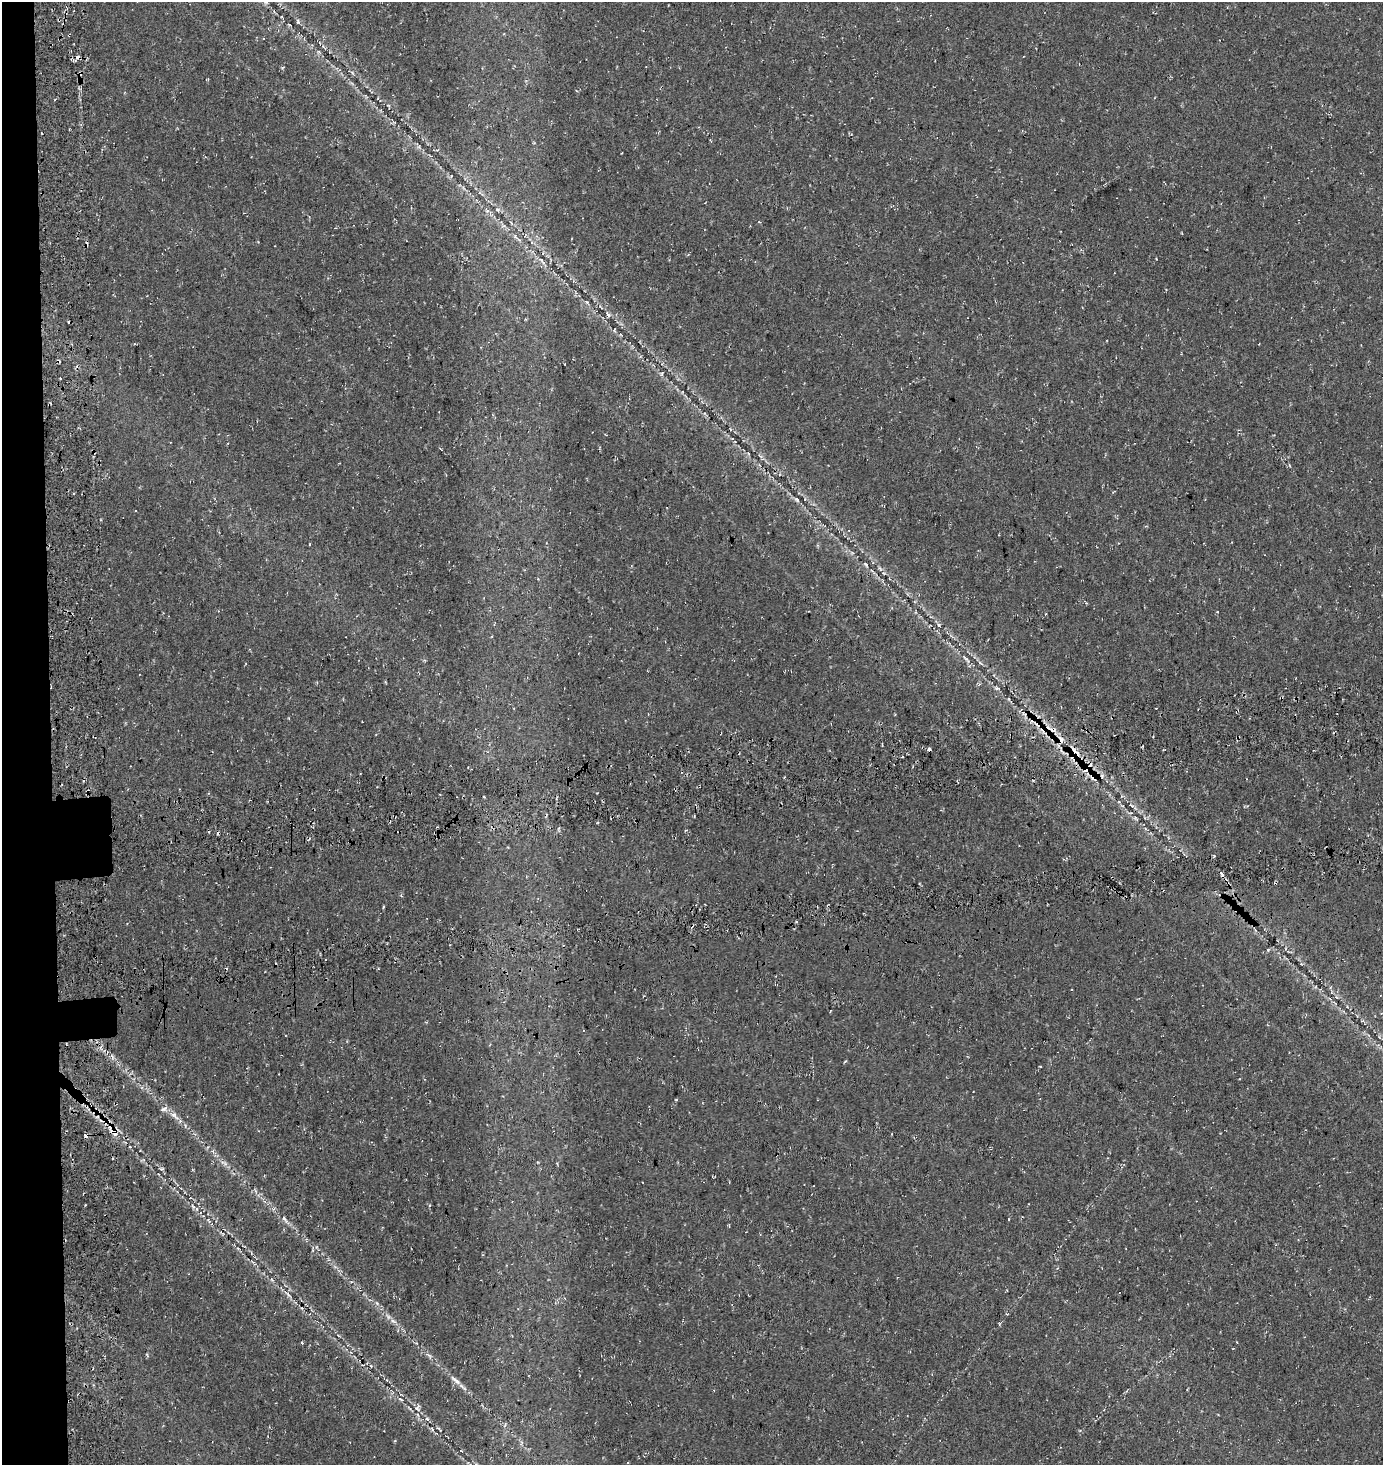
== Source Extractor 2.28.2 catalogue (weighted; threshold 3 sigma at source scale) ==
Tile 4 of 3 x 3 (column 1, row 2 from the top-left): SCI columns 180-1560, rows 1633-3095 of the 4461 x 4729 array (HDU 1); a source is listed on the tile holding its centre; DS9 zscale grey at full resolution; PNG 1385 x 1467 px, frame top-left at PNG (2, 2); no overlay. Shown black and unused: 4% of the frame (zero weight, under 3 of 4 exposures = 13% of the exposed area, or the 3 px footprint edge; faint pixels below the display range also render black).
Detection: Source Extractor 2.28.2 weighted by HDU 2 'WHT'; one run over the whole footprint, this tile lists its part. Background 0.0444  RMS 0.0046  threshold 0.0206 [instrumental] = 3 sigma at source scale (4.5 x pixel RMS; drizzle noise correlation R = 1.50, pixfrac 1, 0.0396/0.0396 arcsec/px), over >= 5 px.
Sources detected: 72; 10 cosmic-ray / hot-pixel residue — not listed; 9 inside a brighter listed object's ellipse — not listed separately; the other 53 listed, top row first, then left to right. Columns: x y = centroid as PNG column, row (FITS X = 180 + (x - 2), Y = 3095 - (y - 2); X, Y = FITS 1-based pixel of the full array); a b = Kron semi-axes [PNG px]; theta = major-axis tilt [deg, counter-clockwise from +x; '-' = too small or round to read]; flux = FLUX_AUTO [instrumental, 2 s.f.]
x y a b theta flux
266 2 6 5 - 0.93
298 22 6 4 -80 0.76
504 33 4 3 - 0.32
78 57 7 7 - 2
54 100 4 2 - 0.37
451 176 4 3 - 0.39
497 210 8 6 -32 1.2
542 261 12 4 -53 1.5
587 302 6 4 -44 0.7
608 315 6 5 - 1.3
614 329 6 2 68 0.41
662 374 7 3 81 0.64
60 378 3 2 - 0.45
682 392 5 3 - 0.32
732 438 4 2 - 0.33
797 499 7 5 -40 0.89
805 499 4 3 - 0.4
865 564 8 3 -46 0.64
883 573 6 5 - 0.65
939 625 5 5 - 0.78
997 688 8 4 -13 0.87
1038 724 34 12 -48 14
929 749 3 3 - 1.3
1076 756 16 11 2 7.5
1086 770 14 9 -7 6
1094 778 15 9 55 3.8
484 797 3 3 - 0.36
383 907 5 3 - 0.39
112 1057 8 4 -74 1.1
845 1062 4 3 - 0.57
1040 1066 3 2 - 0.31
676 1100 5 3 - 0.38
97 1111 10 6 -30 2.4
174 1115 17 7 -41 3.4
107 1122 11 5 42 1.9
114 1131 11 9 -59 4
224 1163 13 4 -26 1.6
161 1169 7 3 -8 0.57
193 1207 8 4 -57 0.95
1009 1219 3 2 - 0.57
285 1220 17 5 -51 2.2
223 1234 6 3 -20 0.58
253 1263 9 3 -45 0.85
288 1294 15 4 -43 1.8
393 1321 10 5 -27 1.8
999 1324 5 3 - 0.56
302 1343 3 2 - 0.47
147 1355 7 3 -60 0.5
456 1380 19 5 -39 3
401 1399 7 4 -21 0.73
417 1408 11 8 71 2
427 1419 6 5 - 0.95
432 1429 6 3 -47 0.7
Overlapping masked pixels (flux is a lower limit): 9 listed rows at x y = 78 57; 1038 724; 929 749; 1076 756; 1086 770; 1094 778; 97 1111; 107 1122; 114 1131
Isophote crosses this tile's border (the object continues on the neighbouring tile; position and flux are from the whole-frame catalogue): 1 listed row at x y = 266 2
Unlisted compact peaks at least as high as the median listed source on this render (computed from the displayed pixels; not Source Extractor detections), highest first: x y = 966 659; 282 68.